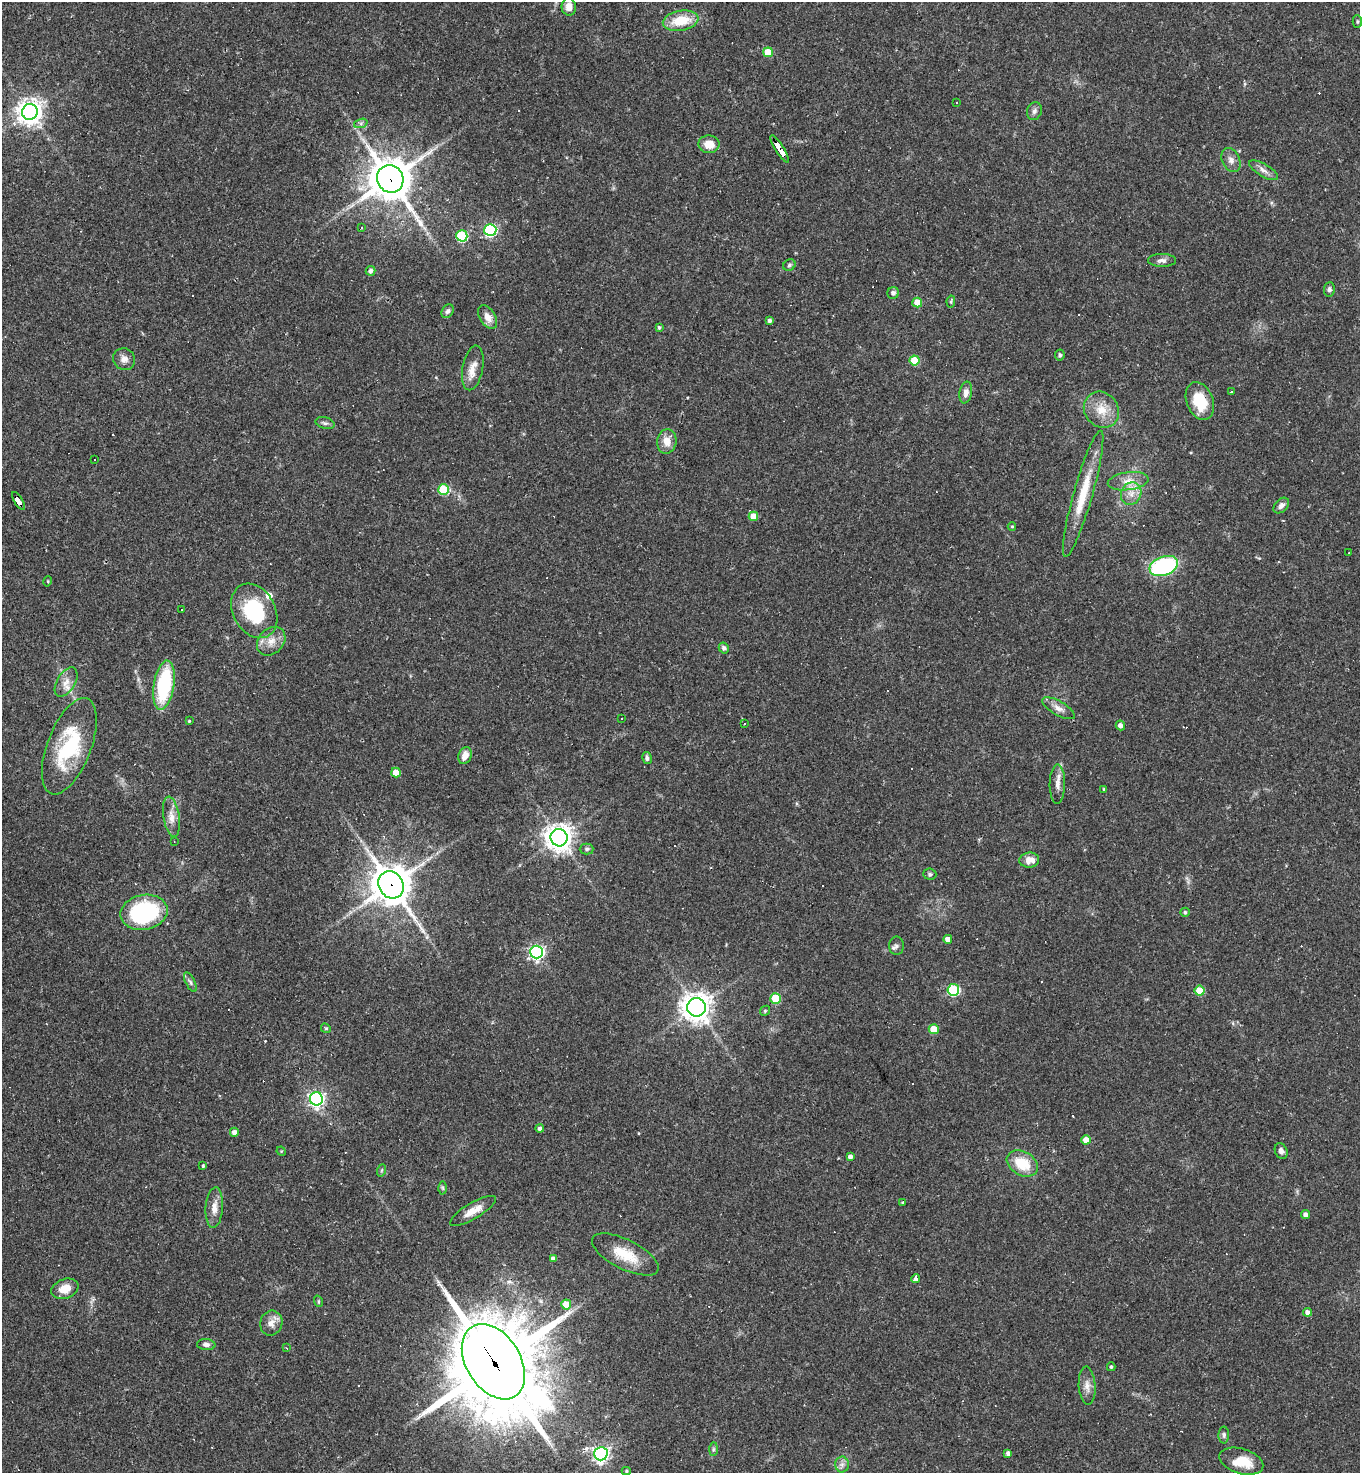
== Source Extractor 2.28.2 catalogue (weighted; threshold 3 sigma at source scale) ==
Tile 11 of 4 x 4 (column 3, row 3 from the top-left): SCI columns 3011-4368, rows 1473-2943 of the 5881 x 5886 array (HDU 1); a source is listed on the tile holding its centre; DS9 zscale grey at full resolution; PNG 1362 x 1475 px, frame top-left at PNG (2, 2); each listed source drawn as its Kron ellipse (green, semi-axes under 4 px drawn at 4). Shown black and unused: <1% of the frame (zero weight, under 2 of 3 exposures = <1% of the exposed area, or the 3 px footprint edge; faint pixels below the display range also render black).
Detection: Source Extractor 2.28.2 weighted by HDU 2 'WHT'; one run over the whole footprint, this tile lists its part. Background 0.0358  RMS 0.0049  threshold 0.022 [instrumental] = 3 sigma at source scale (4.5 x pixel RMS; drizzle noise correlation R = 1.50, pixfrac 1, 0.05/0.05 arcsec/px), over >= 5 px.
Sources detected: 149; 25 cosmic-ray / hot-pixel residue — neither listed nor drawn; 3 inside a brighter listed object's ellipse — not listed separately; the other 121 listed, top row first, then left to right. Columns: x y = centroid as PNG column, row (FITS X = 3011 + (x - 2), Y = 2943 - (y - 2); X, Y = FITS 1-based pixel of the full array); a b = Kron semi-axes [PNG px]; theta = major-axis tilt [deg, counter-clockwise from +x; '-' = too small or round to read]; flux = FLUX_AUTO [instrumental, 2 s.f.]
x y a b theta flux
569 7 9 7 -85 4.5
681 21 18 10 10 14
1357 21 6 4 90 0.71
768 52 5 5 - 14
956 102 2 2 - 0.42
1034 111 9 7 72 1.7
30 112 8 8 - 490
361 123 7 4 19 1.1
709 144 10 9 - 6.7
780 149 16 4 -58 150
1231 160 13 8 -65 3
1263 170 16 6 -31 2.8
390 179 14 13 - 1600
361 228 4 2 - 0.4
490 230 6 6 - 71
462 236 5 5 - 45
1162 260 14 6 0 2.2
789 265 6 5 - 1
371 271 5 5 - 1.8
1329 289 7 5 84 1.2
893 293 6 5 - 1.6
951 301 6 4 79 0.67
917 302 5 5 - 8.5
448 311 7 5 57 1.5
488 317 13 8 -57 4.1
769 321 3 3 - 1.1
659 327 3 3 - 0.93
1060 355 5 4 - 1.1
124 359 11 10 - 3.1
914 360 5 5 - 16
473 368 22 10 79 5.8
1231 392 3 3 - 1.4
966 393 11 6 80 2.8
1200 401 19 13 -68 15
1101 410 19 16 -51 9.9
325 423 10 5 -15 1.4
667 441 12 9 82 5.1
95 460 3 2 - 0.48
1128 481 20 9 7 5.7
443 490 5 5 - 28
1083 494 65 9 74 18
1131 494 11 10 - 4.7
18 501 10 4 -59 110
1281 506 9 6 46 2.3
753 516 5 4 - 7.8
1012 527 4 4 - 0.69
1349 553 2 2 - 0.33
1164 566 15 9 20 53
48 581 5 3 - 0.42
182 610 3 2 - 0.59
254 611 29 21 -61 36
271 641 16 12 46 6
724 648 5 5 - 1.4
66 682 16 9 59 4.6
164 685 25 10 81 40
1058 708 18 7 -30 3.4
621 718 3 3 - 1.3
189 721 3 3 - 0.5
745 724 3 3 - 1.3
1120 725 5 4 - 2.3
69 746 51 22 69 40
465 755 9 6 69 4.4
647 758 6 4 -79 1.4
396 773 5 4 - 7.5
1057 784 19 7 89 3.7
1104 789 3 3 - 0.73
171 817 20 8 -81 4.8
559 838 8 8 - 510
174 841 2 2 - 0.27
587 849 7 5 0 1.2
1029 860 10 7 6 4.6
930 874 6 5 - 0.92
391 885 14 12 -56 1300
144 912 24 17 11 57
1185 912 5 4 - 0.93
948 939 4 4 - 3.3
896 946 9 7 -90 1.7
537 952 6 6 - 140
190 982 10 4 -63 1.4
953 990 6 6 - 48
1199 991 5 5 - 14
776 999 5 5 - 25
697 1007 9 9 - 580
765 1011 5 4 - 0.66
326 1028 5 4 - 0.6
934 1029 5 5 - 15
316 1099 6 6 - 160
540 1129 4 4 - 1.5
234 1132 4 4 - 2.4
1086 1140 4 4 - 5.1
281 1151 5 4 - 0.52
1281 1151 8 6 -65 1.7
850 1157 4 4 - 2.2
1022 1163 16 12 -30 14
203 1166 4 3 - 0.54
382 1170 6 4 71 0.69
443 1188 6 4 -88 0.72
902 1202 4 3 - 0.38
214 1207 20 8 85 5
473 1211 26 8 31 6.3
1306 1215 4 4 - 2.1
625 1254 36 14 -27 14
553 1259 4 4 - 2.3
916 1278 4 4 - 16
65 1289 14 9 20 6.1
318 1301 6 3 -72 0.62
566 1304 5 5 - 8.9
1308 1312 4 4 - 2.5
271 1323 12 11 - 4.1
206 1345 9 5 -5 1.9
287 1348 4 2 - 0.33
493 1362 41 27 -58 7400
1111 1367 4 4 - 0.71
1087 1386 19 8 -86 3.8
1224 1435 8 5 90 1.3
713 1449 7 4 89 0.95
1008 1453 4 4 - 1.7
601 1454 7 6 - 170
1241 1461 23 12 -17 11
842 1464 8 6 89 1.9
626 1471 4 4 - 0.69
Overlapping masked pixels (flux is a lower limit): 5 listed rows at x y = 780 149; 390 179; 18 501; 391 885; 493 1362
Isophote crosses this tile's border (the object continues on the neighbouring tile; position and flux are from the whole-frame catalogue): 1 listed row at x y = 493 1362